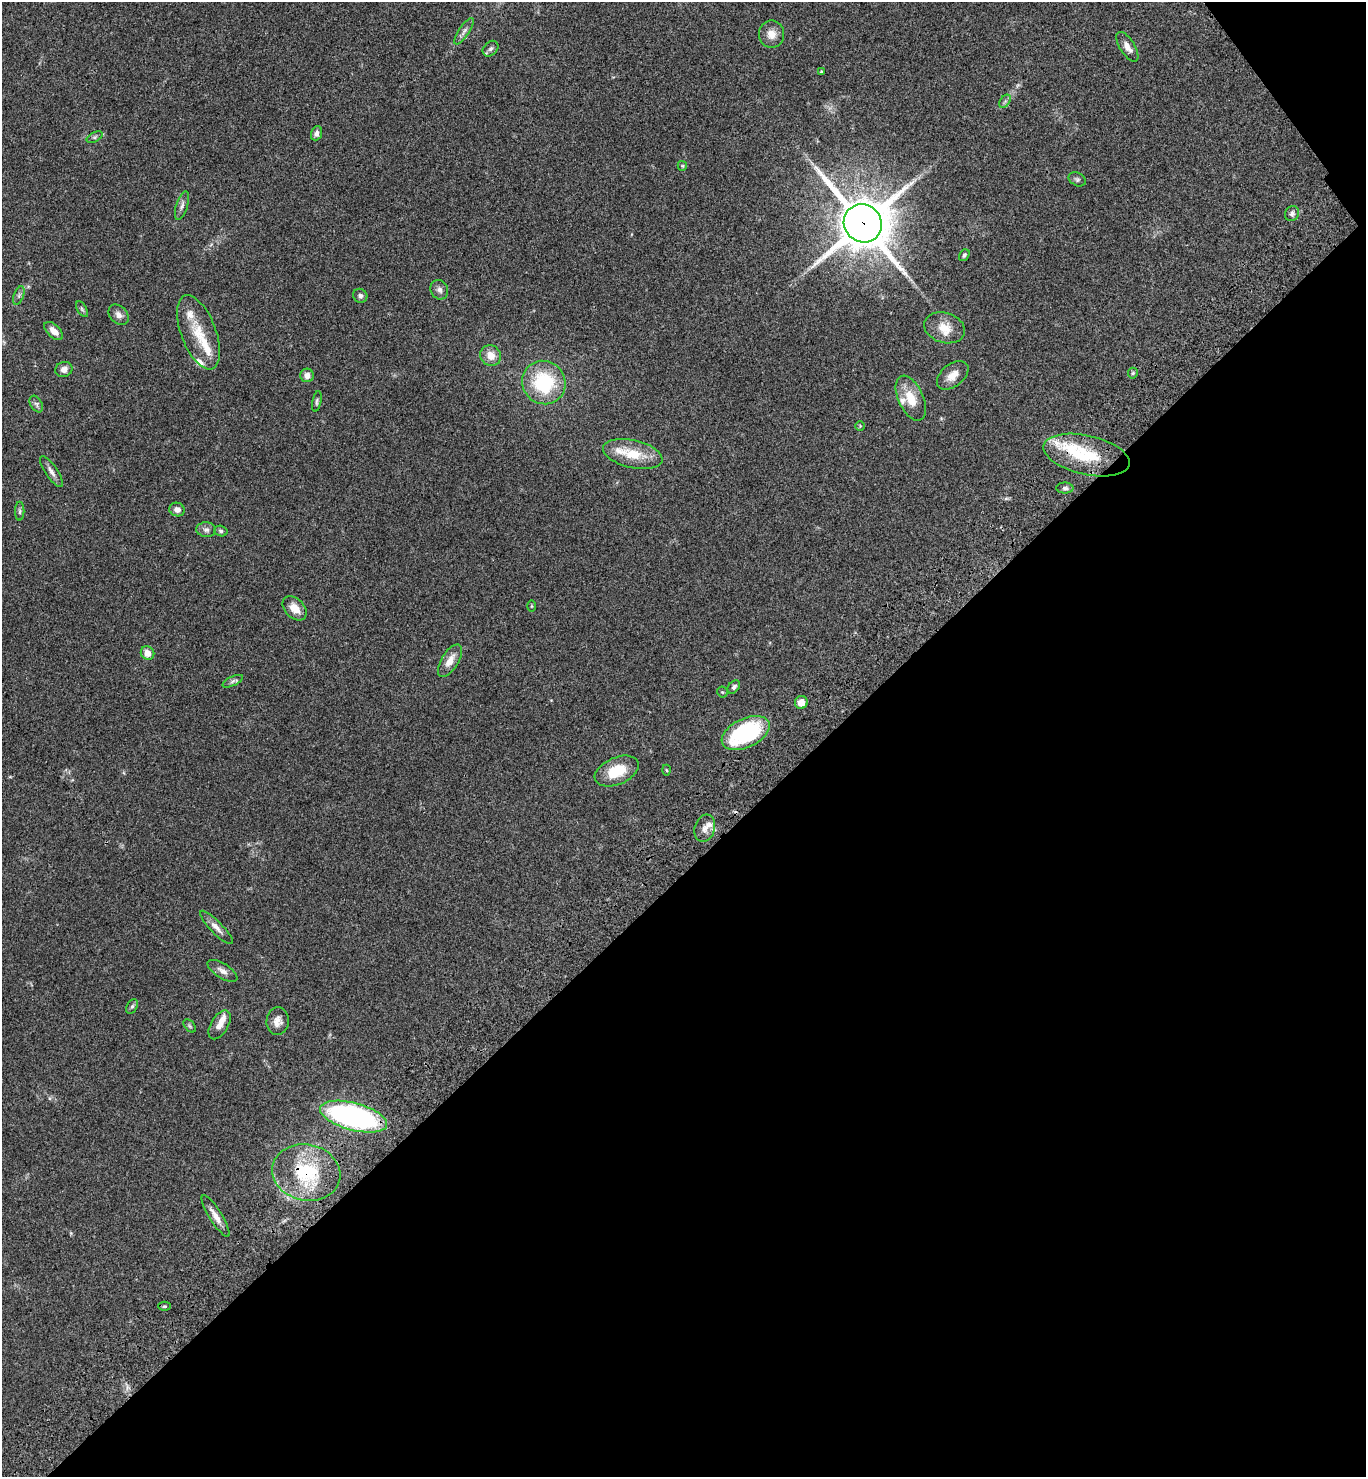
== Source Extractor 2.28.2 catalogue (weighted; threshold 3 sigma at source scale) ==
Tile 12 of 4 x 4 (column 4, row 3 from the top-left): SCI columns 4336-5699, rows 1579-3053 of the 6082 x 6105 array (HDU 1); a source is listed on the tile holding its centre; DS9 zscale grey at full resolution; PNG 1368 x 1479 px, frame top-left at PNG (2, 2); each listed source drawn as its Kron ellipse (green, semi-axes under 4 px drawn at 4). Shown black and unused: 42% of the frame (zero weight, under 3 of 4 exposures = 6% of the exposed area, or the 3 px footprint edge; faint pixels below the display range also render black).
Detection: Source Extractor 2.28.2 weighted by HDU 2 'WHT'; one run over the whole footprint, this tile lists its part. Background 0.0474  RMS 0.0054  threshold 0.0244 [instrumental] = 3 sigma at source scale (4.5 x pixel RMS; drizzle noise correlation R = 1.50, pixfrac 1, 0.05/0.05 arcsec/px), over >= 5 px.
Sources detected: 70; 8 inside a brighter listed object's ellipse — not listed separately; the other 62 listed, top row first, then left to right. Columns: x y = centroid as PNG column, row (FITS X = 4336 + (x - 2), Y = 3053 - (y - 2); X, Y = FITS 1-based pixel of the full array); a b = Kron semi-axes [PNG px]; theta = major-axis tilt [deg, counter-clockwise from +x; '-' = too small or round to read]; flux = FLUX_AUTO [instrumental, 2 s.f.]
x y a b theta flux
464 31 15 5 56 2.1
771 34 13 12 - 5
1127 47 17 7 -58 3.7
490 49 9 6 44 1.6
821 72 4 3 - 0.47
1005 101 7 4 55 1.1
316 133 7 5 69 1.9
95 137 8 4 27 1.1
682 166 5 4 - 0.61
1077 179 9 6 -27 1.3
182 206 15 5 73 2.1
1292 214 8 6 64 1.8
863 223 20 18 -45 2500
964 255 6 4 53 1
439 290 10 8 -62 2.2
19 296 10 5 69 1.4
360 296 7 6 - 1.7
82 309 9 4 -60 0.98
119 315 11 8 -44 2.6
944 328 21 15 -17 8.5
54 331 11 6 -44 4.3
198 332 39 17 -69 15
491 355 11 10 - 5.6
64 369 9 7 22 2.6
1133 373 5 5 - 0.85
307 375 7 6 - 3
953 375 18 11 39 5.5
544 382 22 21 - 34
911 398 24 12 -65 11
317 401 10 4 78 1.1
36 404 9 5 -60 1.4
860 426 5 4 - 0.57
633 454 30 13 -13 15
1087 455 44 19 -13 28
51 471 18 6 -56 2.7
1065 488 8 5 -1 1.4
177 510 8 6 -19 2.4
20 511 9 4 89 1.1
206 530 10 7 -5 2
221 531 7 5 -17 1
532 606 6 4 90 0.56
294 608 14 9 -45 6.1
148 653 7 6 - 4.4
450 661 18 8 59 5.8
233 681 11 4 25 1.3
734 687 7 5 52 1.4
722 692 5 5 - 0.67
801 702 6 6 - 5.1
746 733 25 14 26 54
667 770 5 3 - 0.5
617 771 23 13 23 15
705 828 14 10 72 3.7
216 927 22 6 -46 3.6
222 971 17 7 -32 3
132 1006 8 5 62 1
278 1021 14 11 85 3.9
220 1025 16 8 59 4
190 1026 8 5 -49 0.77
353 1117 34 13 -15 120
306 1172 34 28 -12 34
216 1216 24 6 -58 4.5
165 1306 6 4 0 0.78
Overlapping masked pixels (flux is a lower limit): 3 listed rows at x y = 863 223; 353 1117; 306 1172